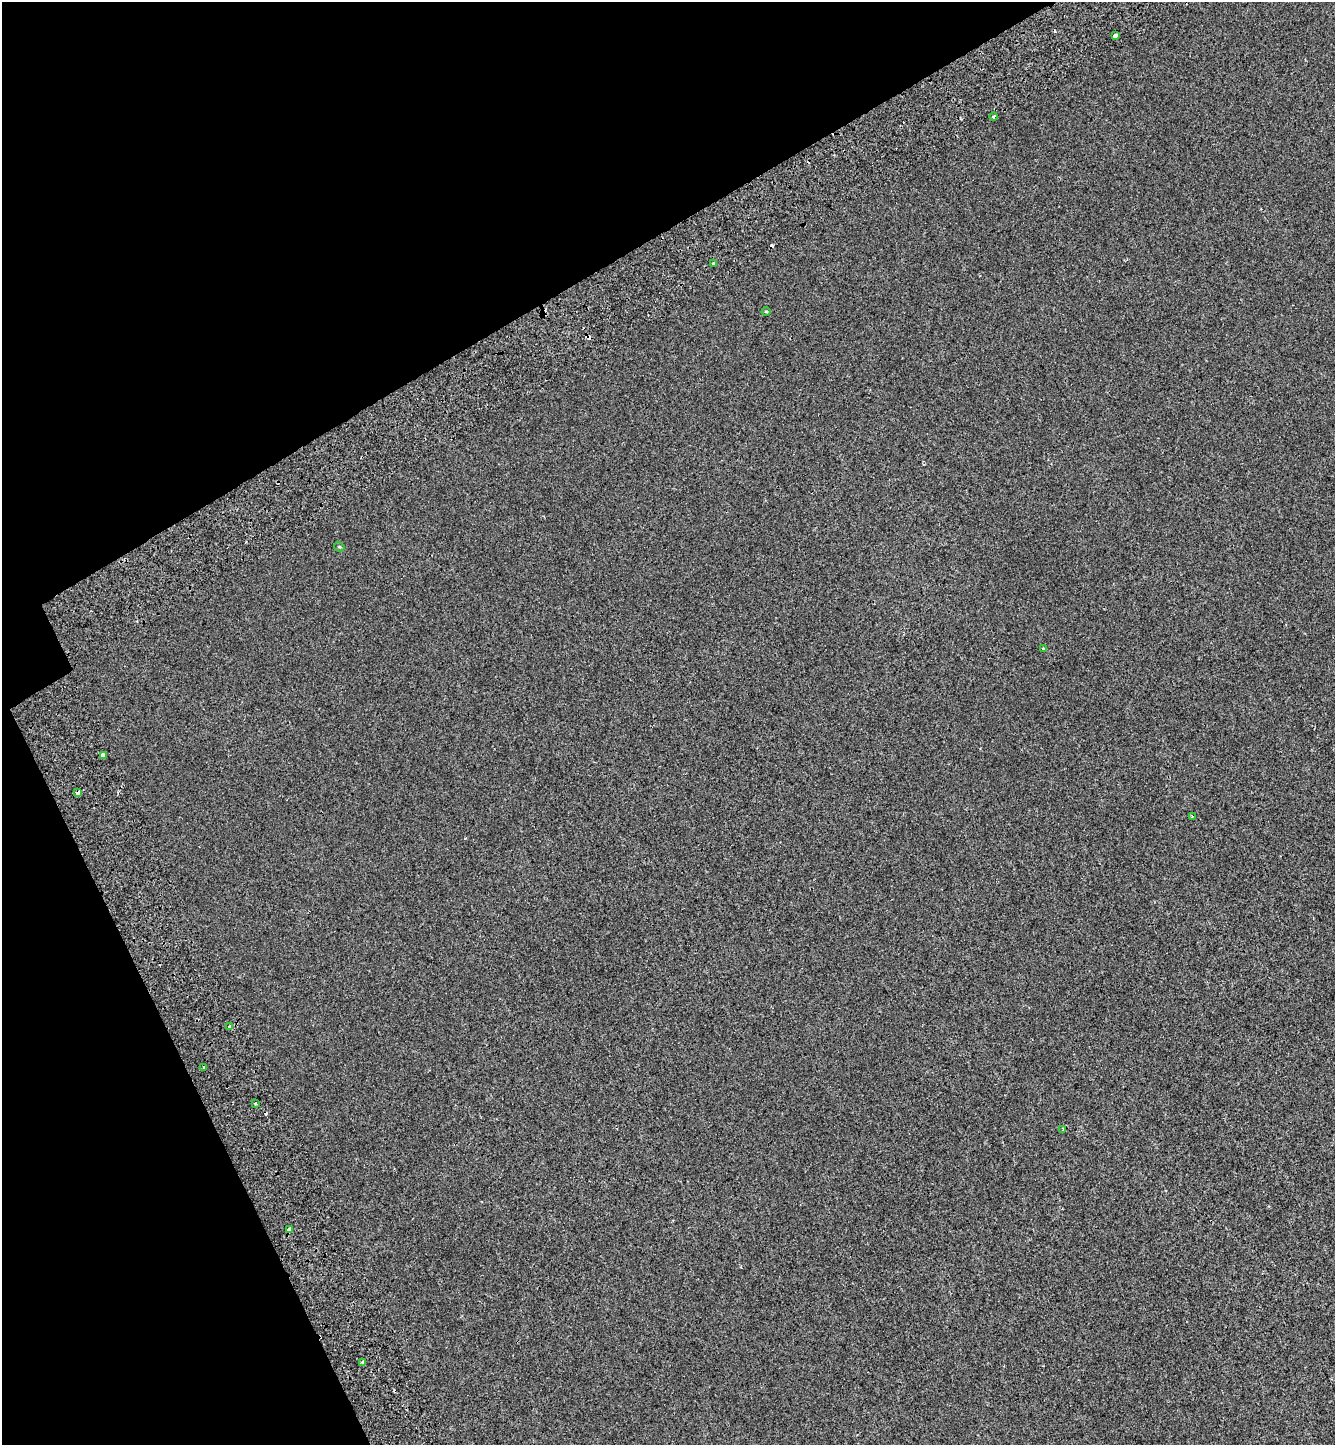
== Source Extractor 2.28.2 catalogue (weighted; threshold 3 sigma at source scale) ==
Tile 5 of 4 x 4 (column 1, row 2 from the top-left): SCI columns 292-1624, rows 2987-4429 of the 5858 x 5977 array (HDU 1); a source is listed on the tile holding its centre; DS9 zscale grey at full resolution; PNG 1337 x 1447 px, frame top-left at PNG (2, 2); each listed source drawn as its Kron ellipse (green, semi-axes under 4 px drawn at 4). Shown black and unused: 25% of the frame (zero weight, under 2 of 3 exposures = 7% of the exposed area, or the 3 px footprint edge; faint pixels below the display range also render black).
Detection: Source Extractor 2.28.2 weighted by HDU 2 'WHT'; one run over the whole footprint, this tile lists its part. Background -4.05e-04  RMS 0.0046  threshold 0.0205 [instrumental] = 3 sigma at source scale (4.5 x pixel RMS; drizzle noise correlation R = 1.50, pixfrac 1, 0.0396/0.0396 arcsec/px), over >= 5 px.
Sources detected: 20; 5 cosmic-ray / hot-pixel residue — neither listed nor drawn; the other 15 listed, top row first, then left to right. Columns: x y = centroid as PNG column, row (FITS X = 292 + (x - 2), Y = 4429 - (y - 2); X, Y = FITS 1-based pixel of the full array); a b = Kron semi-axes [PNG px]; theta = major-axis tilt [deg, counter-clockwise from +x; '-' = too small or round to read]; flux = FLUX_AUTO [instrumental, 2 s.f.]
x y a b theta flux
1115 35 4 3 - 4.3
993 117 4 3 - 1.2
713 264 3 3 - 1.1
766 311 4 3 - 0.39
339 547 5 4 - 0.47
1043 649 3 3 - 2
103 755 4 4 - 5.6
77 792 4 3 - 5.9
1192 817 4 2 - 0.31
229 1027 4 4 - 1.1
203 1068 3 2 - 0.82
256 1104 3 3 - 3
1063 1129 3 3 - 1.4
289 1230 4 4 - 7.1
363 1362 3 3 - 3.8
Overlapping masked pixels (flux is a lower limit): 2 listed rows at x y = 77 792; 289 1230